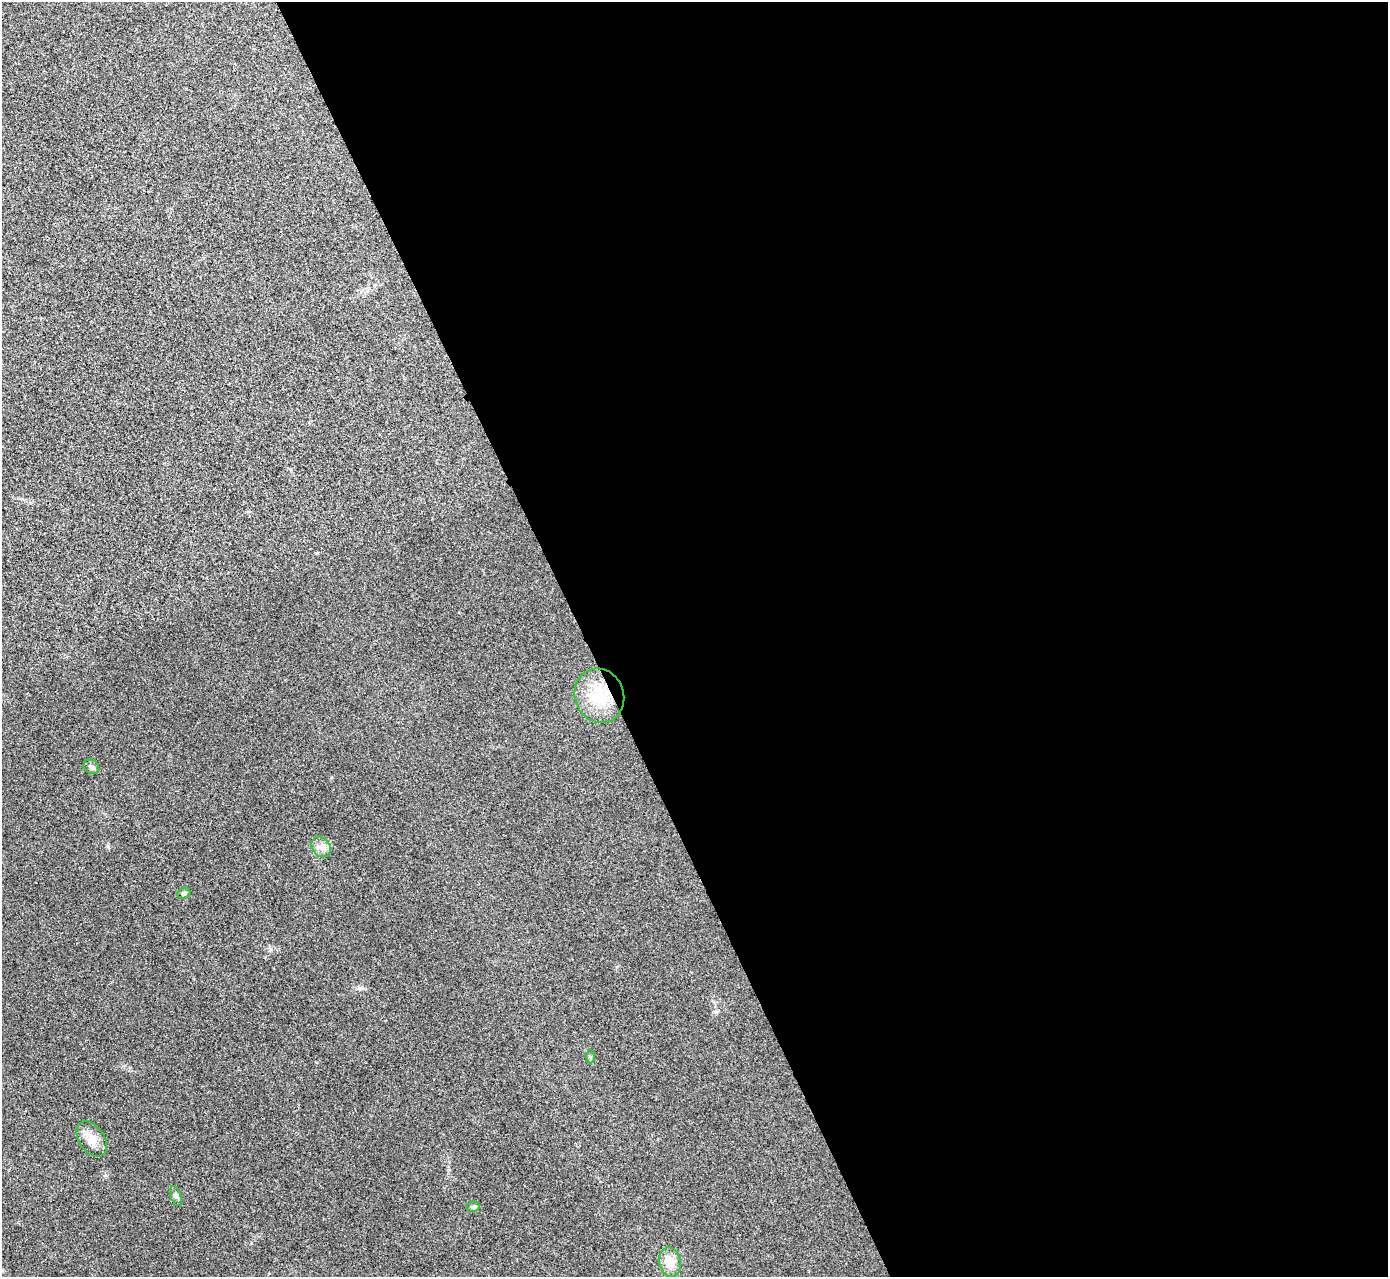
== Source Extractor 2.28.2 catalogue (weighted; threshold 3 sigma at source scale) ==
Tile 8 of 4 x 4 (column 4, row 2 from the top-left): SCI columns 4166-5551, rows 2710-3984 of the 5559 x 5548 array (HDU 1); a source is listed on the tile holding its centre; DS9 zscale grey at full resolution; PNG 1390 x 1279 px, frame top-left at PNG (2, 2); each listed source drawn as its Kron ellipse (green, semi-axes under 4 px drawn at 4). Shown black and unused: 58% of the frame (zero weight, under 3 of 4 exposures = <1% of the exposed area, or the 3 px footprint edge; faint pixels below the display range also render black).
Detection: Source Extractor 2.28.2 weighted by HDU 2 'WHT'; one run over the whole footprint, this tile lists its part. Background 0.0293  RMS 0.0061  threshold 0.0273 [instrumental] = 3 sigma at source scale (4.5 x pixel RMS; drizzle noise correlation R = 1.50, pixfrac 1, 0.05/0.05 arcsec/px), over >= 5 px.
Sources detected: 9; all 9 listed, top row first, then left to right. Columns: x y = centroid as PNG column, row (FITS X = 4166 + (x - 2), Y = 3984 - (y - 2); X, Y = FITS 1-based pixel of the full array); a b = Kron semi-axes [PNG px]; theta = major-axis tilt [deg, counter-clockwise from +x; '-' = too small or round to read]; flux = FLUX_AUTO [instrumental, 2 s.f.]
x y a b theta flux
599 696 27 24 -68 25
91 767 8 7 - 1.7
321 847 11 9 -54 3.7
184 893 7 5 25 1.1
590 1057 6 4 -90 0.85
92 1139 19 12 -55 7
176 1196 10 5 -70 1.5
473 1207 6 5 - 1.1
670 1262 14 11 -78 8.6